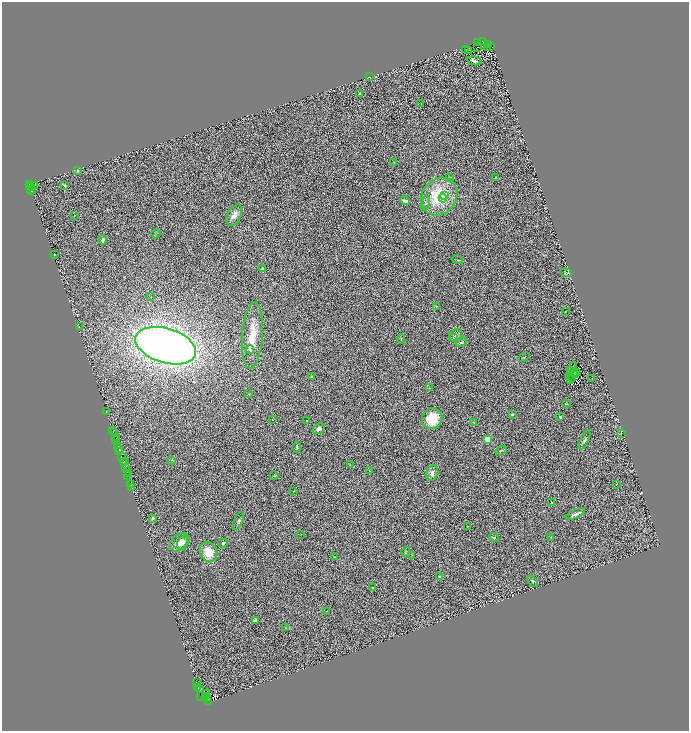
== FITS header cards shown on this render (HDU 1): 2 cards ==
NAXIS1  =                 1373
NAXIS2  =                 1458

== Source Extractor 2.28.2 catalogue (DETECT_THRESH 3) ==
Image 1373 x 1458 px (HDU 1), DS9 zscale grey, zoomed out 1/2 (1 PNG px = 2 x 2 image px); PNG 691 x 733 px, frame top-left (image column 1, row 1458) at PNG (2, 2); each listed source drawn as its Kron ellipse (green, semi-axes under 4 px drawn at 4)
Background 0.642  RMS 0.33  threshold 0.996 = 3 sigma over >= 5 px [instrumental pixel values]
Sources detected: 179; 53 cannot appear on this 1/2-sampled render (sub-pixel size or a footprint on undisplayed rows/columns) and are neither listed nor drawn; the other 126 listed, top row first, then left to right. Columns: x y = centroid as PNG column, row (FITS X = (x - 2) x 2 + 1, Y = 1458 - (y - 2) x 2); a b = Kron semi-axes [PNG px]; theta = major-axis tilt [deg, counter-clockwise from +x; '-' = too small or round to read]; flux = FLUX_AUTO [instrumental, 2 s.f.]
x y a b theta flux
482 41 2 2 - 97
477 43 3 1 - 24
489 45 2 1 - 93
491 46 2 1 - 47
477 47 2 1 - 20
488 47 3 1 - 37
465 50 2 1 - 18
468 50 2 1 - 31
474 61 7 2 -13 190
369 77 4 2 - 38
359 93 3 2 - 72
421 103 2 1 - 15
394 162 3 2 - 29
77 170 2 2 - 71
450 177 3 2 - 39
496 177 2 2 - 43
30 185 3 2 - 760
64 185 3 3 - 69
30 186 2 1 - 200
34 186 3 2 - 52
31 189 2 1 - 250
31 191 2 2 - 100
439 196 20 17 52 4400
444 196 4 4 - 320
443 198 4 3 - 240
405 201 5 3 - 260
425 203 7 4 76 150
75 215 2 1 - 18
234 215 11 6 63 530
156 234 5 3 - 72
103 240 5 3 - 160
55 255 2 1 - 17
457 260 6 2 -14 57
262 269 4 3 - 110
566 272 6 3 -11 73
151 297 2 2 - 24
436 306 3 3 - 52
565 312 2 2 - 61
79 327 2 1 - 150
252 335 33 10 86 1800
456 335 7 6 - 220
453 338 3 3 - 55
401 339 5 3 - 44
461 342 6 4 32 140
166 346 31 17 -17 61000
250 349 4 3 - 280
524 357 6 2 36 39
573 366 2 1 - 74
571 371 2 1 - 34
573 372 2 1 - 16
571 373 2 1 - 20
576 373 3 1 - 11
575 375 2 1 - 16
312 376 2 2 - 130
569 376 2 1 - 13
592 378 2 1 - 17
573 379 2 1 - 7.5
571 380 3 2 - 7.8
429 388 4 3 - 43
249 394 4 2 - 26
566 404 3 2 - 45
106 411 2 1 - 31
512 414 3 3 - 130
560 417 3 2 - 75
432 418 10 10 - 2100
272 419 2 2 - 36
307 420 2 2 - 48
474 422 4 3 - 55
319 429 6 5 - 250
113 431 2 2 - 840
115 433 3 2 - 94
621 433 4 2 - 42
116 438 2 1 - 15
115 439 3 1 - 660
487 439 3 3 - 2500
585 440 10 4 67 180
117 445 2 1 - 8.3
297 447 5 3 - 85
119 449 3 2 - 2100
501 450 6 3 33 67
120 452 3 2 - 1700
121 457 2 1 - 690
172 460 3 2 - 34
125 461 3 2 - 260
123 462 2 1 - 39
350 465 4 2 - 33
126 468 4 2 - 79
369 470 4 3 - 47
127 472 4 2 - 410
432 473 8 6 67 410
127 474 2 1 - 390
128 476 2 2 - 270
274 476 4 3 - 65
131 484 2 1 - 800
616 484 3 3 - 41
132 488 2 1 - 46
293 491 2 2 - 45
552 502 2 2 - 67
575 514 10 3 24 250
153 518 2 2 - 230
238 521 10 3 66 120
468 526 3 2 - 22
301 534 2 1 - 18
494 537 5 3 - 76
551 537 3 2 - 29
180 542 11 8 38 680
182 542 7 4 66 420
223 543 5 4 - 130
209 552 10 8 -61 1400
406 552 5 3 - 61
412 555 2 2 - 28
335 557 4 2 - 49
440 577 3 2 - 67
533 581 6 4 -50 91
372 588 2 2 - 94
326 611 2 1 - 21
255 621 4 3 - 150
286 628 4 2 - 53
196 683 2 1 - 370
198 687 2 2 - 750
201 689 3 1 - 590
207 694 2 1 - 250
201 696 4 2 - 910
205 696 2 2 - 750
208 699 2 1 - 4300
208 702 3 1 - 210
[53 sub-pixel or undisplayed-footprint detections neither listed nor drawn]